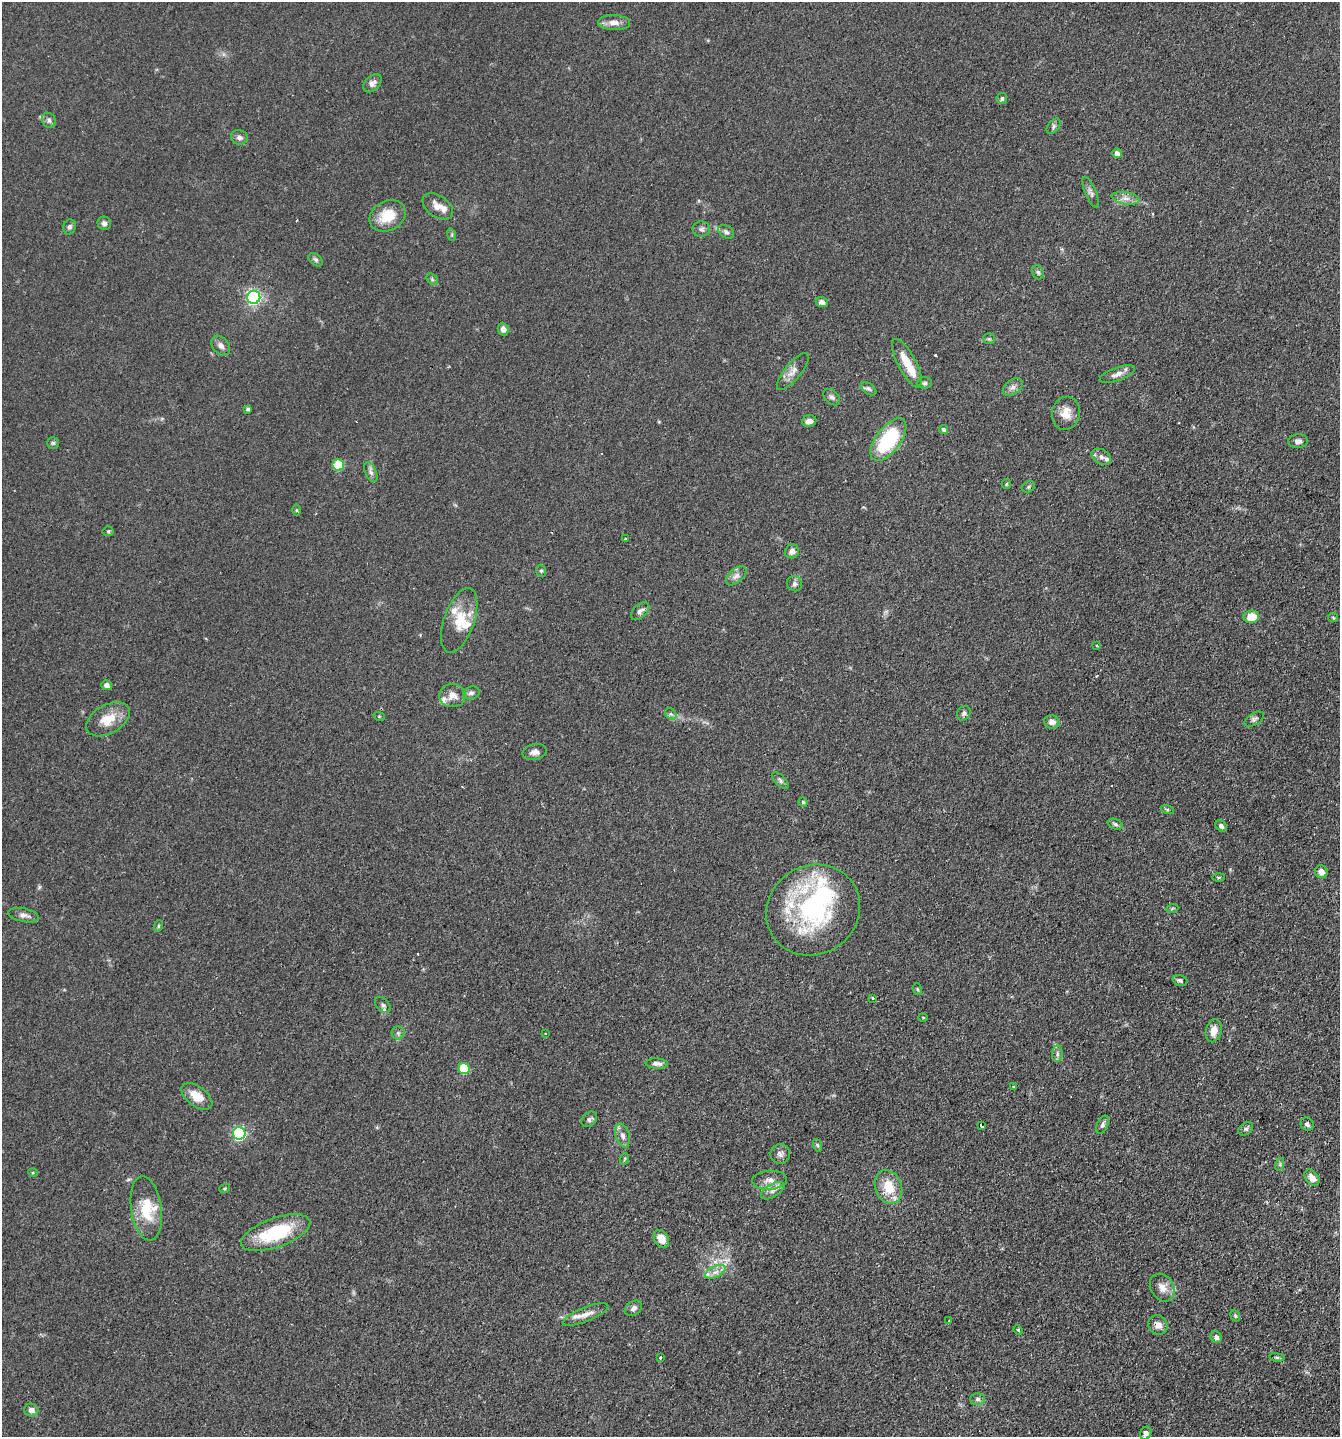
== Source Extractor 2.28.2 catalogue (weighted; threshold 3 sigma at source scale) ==
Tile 6 of 4 x 4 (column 2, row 2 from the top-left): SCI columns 1516-2853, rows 2916-4350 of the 5845 x 5832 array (HDU 1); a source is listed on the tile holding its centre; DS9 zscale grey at full resolution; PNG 1342 x 1439 px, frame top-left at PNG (2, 2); each listed source drawn as its Kron ellipse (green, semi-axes under 4 px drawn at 4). Shown black and unused: <1% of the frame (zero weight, under 2 of 3 exposures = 4% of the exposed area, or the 3 px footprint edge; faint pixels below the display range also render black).
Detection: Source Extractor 2.28.2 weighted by HDU 2 'WHT'; one run over the whole footprint, this tile lists its part. Background 0.0788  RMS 0.0065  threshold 0.0291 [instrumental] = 3 sigma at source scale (4.5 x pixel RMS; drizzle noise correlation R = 1.50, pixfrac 1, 0.05/0.05 arcsec/px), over >= 5 px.
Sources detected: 140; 1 inside a brighter object's white glare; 3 cosmic-ray / hot-pixel residue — neither listed nor drawn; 13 inside a brighter listed object's ellipse — not listed separately; the other 123 listed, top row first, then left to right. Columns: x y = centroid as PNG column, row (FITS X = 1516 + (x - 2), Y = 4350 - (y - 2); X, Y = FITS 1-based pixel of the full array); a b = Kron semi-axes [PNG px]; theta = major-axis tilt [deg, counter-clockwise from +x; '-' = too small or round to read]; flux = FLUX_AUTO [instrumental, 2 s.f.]
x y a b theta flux
614 23 16 7 -3 4.7
372 83 11 7 44 3
1002 98 5 5 - 1.4
49 120 8 6 -58 1.8
1054 126 9 5 52 1.6
239 137 8 7 - 2.3
1117 153 5 4 - 3.7
1091 192 17 5 -67 2.2
1126 198 14 6 -9 3.7
438 206 17 10 -34 5.7
388 216 19 15 29 15
104 223 7 6 - 2.2
70 227 7 6 - 1.5
701 229 9 7 1 1.9
726 232 8 6 -34 1.9
452 235 6 4 -73 0.8
316 260 8 5 -39 1.4
1038 272 7 5 -67 1.3
432 279 6 4 -47 1
254 297 6 6 - 170
822 302 6 5 - 2.3
503 329 6 5 - 3.6
989 339 6 5 - 1
221 346 11 8 -50 2.9
907 363 27 9 -63 13
793 371 23 8 51 4.9
1117 374 19 6 20 4.3
925 383 7 5 5 1.4
1013 387 11 7 35 2.9
868 389 9 5 -36 1.6
832 397 10 6 -42 1.9
248 409 4 3 - 1.1
1066 413 17 14 81 7.9
809 421 7 6 - 3.5
944 429 5 4 - 1.5
888 440 25 12 53 45
1298 441 10 7 5 2.3
53 443 6 6 - 1.1
1101 457 10 7 -29 2.6
338 465 6 5 - 28
371 472 10 5 -65 2.2
1006 484 5 4 - 0.69
1029 487 7 5 37 1.1
297 510 6 4 -90 0.77
108 531 5 5 - 0.85
625 539 3 2 - 0.98
792 551 7 6 - 3.4
541 571 6 5 - 0.99
736 576 12 7 41 3
794 584 8 7 - 2
640 611 11 6 42 2.6
1251 617 7 6 - 12
1333 618 5 4 - 0.7
459 620 34 15 71 16
1097 646 3 3 - 0.87
107 685 5 5 - 2.6
471 693 8 6 16 2
452 695 13 11 -3 5.3
964 713 7 6 - 1.6
671 714 6 5 - 1.3
379 716 5 3 - 0.59
108 719 24 14 29 12
1254 719 11 6 30 1.8
1052 722 8 6 -9 3.6
535 752 12 8 13 2.9
780 781 11 5 -45 1.5
803 802 5 4 - 0.85
1167 809 6 4 -18 0.93
1115 824 8 5 -21 1.3
1221 826 6 5 - 2
1321 872 6 6 - 4.4
1219 877 6 3 0 0.65
1172 909 6 4 21 0.8
813 910 48 44 35 93
24 915 16 6 -11 3.2
158 926 6 3 72 0.72
1180 980 7 5 -18 1.5
917 989 6 3 -70 0.77
872 998 3 3 - 2.4
383 1005 9 6 -46 2
923 1017 5 3 - 0.51
1214 1031 11 8 77 5.9
398 1033 6 6 - 1.5
545 1033 3 2 - 0.52
1057 1054 8 5 85 1.7
657 1063 11 5 -3 2.5
464 1068 6 5 - 32
1014 1086 4 2 - 0.48
197 1096 18 10 -36 9.6
589 1119 9 6 45 1.7
1307 1124 7 6 - 2.2
1103 1125 9 5 66 1.8
981 1126 4 3 - 1.2
1246 1129 8 5 39 1.5
239 1133 6 6 - 100
623 1136 12 7 -75 3.3
817 1145 6 4 -70 0.93
780 1154 10 10 - 2.7
624 1159 6 3 70 0.73
1280 1164 6 4 73 0.97
33 1173 5 3 - 0.61
1312 1178 9 6 -53 5.4
769 1180 17 9 3 5.7
888 1187 17 13 -69 15
225 1188 5 3 - 0.69
773 1191 13 6 31 3.2
146 1208 32 15 -82 20
276 1233 36 14 19 37
661 1239 9 7 -59 6.8
715 1272 11 5 26 3.3
1162 1288 15 11 -56 5.8
633 1308 9 6 33 2.4
585 1314 24 7 22 5.2
1235 1316 6 4 -70 0.87
949 1321 3 2 - 0.59
1158 1325 10 9 - 4.5
1018 1330 5 4 - 0.9
1216 1337 6 5 - 1.9
660 1357 3 3 - 0.84
1277 1357 8 4 -8 0.94
978 1399 7 5 -2 1.5
31 1410 7 6 - 3.2
1146 1433 6 5 - 2.8